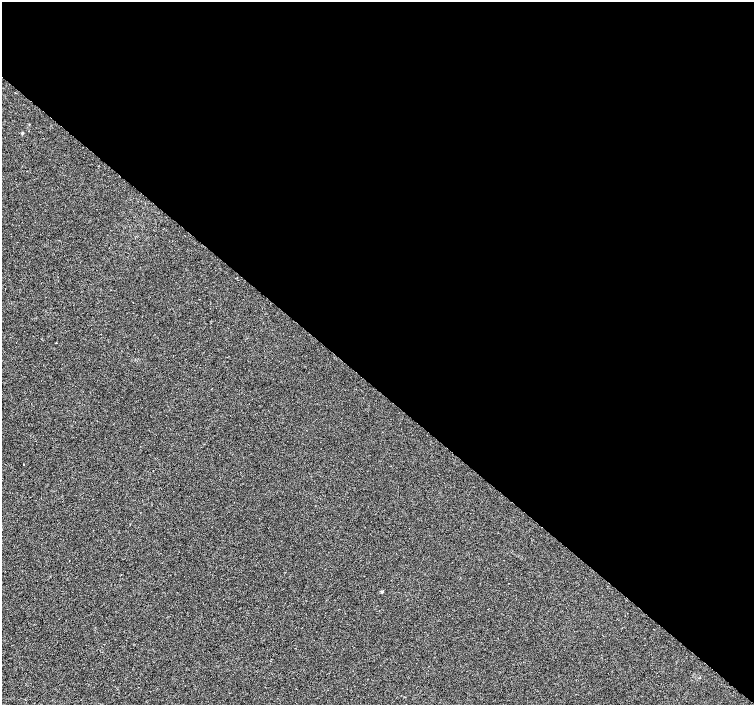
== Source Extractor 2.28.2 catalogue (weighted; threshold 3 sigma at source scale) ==
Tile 3 of 4 x 4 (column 3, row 1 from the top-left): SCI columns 3012-4514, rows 4455-5860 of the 6016 x 6029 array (HDU 1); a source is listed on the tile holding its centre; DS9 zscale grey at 2 x 2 block average (1 PNG px = mean of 2 x 2 image px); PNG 756 x 707 px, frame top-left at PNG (2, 2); no overlay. Shown black and unused: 55% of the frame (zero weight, under 2 of 3 exposures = <1% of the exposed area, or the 3 px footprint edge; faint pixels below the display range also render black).
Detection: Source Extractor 2.28.2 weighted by HDU 2 'WHT'; one run over the whole footprint, this tile lists its part. Background 2.22e-04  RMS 0.0026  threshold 0.0116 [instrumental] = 3 sigma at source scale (4.5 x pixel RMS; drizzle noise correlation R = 1.50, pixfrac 1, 0.0396/0.0396 arcsec/px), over >= 5 px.
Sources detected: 5; all 5 listed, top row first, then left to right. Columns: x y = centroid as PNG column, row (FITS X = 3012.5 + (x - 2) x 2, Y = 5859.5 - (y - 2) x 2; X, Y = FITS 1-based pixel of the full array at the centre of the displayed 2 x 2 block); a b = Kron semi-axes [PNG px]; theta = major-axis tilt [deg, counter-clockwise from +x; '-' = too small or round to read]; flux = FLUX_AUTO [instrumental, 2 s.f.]
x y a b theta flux
23 133 3 2 - 0.42
56 343 2 2 - 1.2
23 464 2 2 - 0.21
382 592 4 3 - 0.54
487 609 2 2 - 0.27